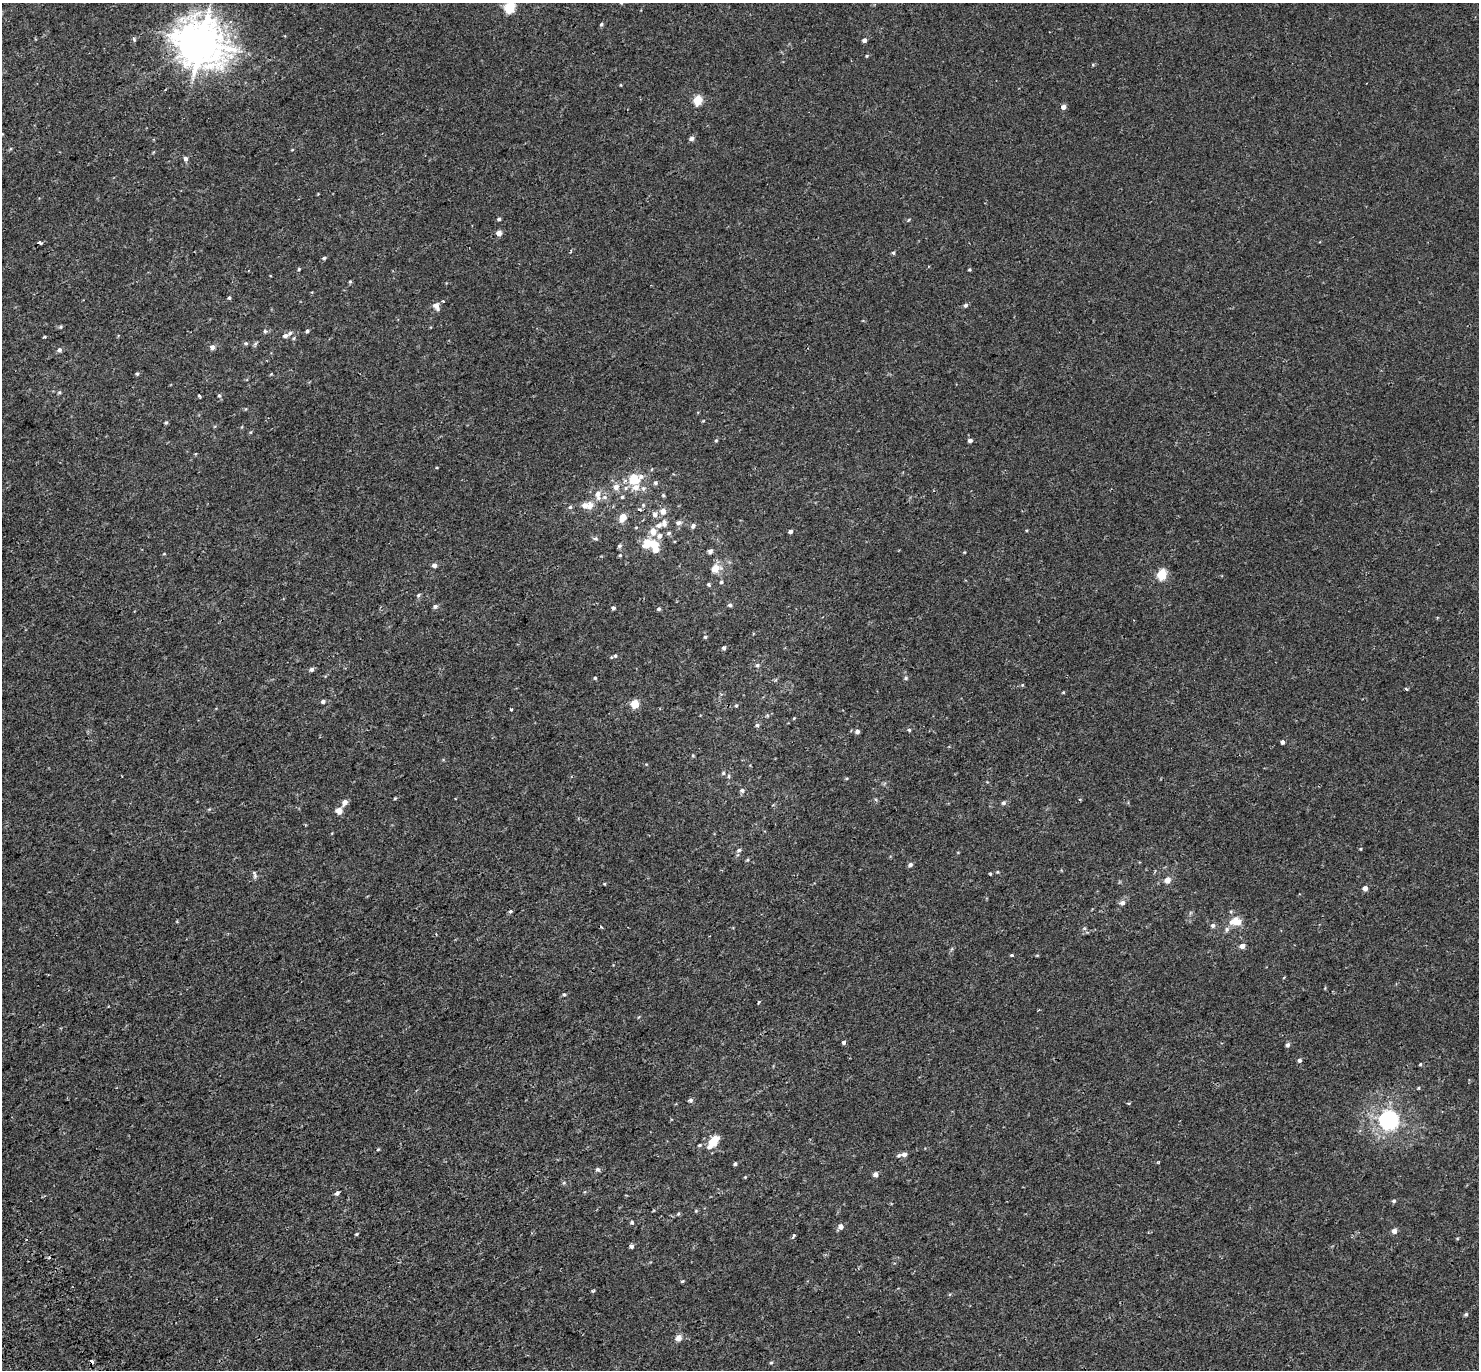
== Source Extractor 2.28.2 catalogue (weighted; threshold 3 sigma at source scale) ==
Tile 7 of 4 x 4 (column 3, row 2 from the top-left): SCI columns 3033-4509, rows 2967-4334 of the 6079 x 5979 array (HDU 1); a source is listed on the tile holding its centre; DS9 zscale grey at full resolution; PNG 1481 x 1372 px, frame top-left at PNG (2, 3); no overlay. Shown black and unused: <1% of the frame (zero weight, under 2 of 3 exposures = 5% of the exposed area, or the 3 px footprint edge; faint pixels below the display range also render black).
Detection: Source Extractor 2.28.2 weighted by HDU 2 'WHT'; one run over the whole footprint, this tile lists its part. Background 0.00379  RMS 0.0027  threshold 0.012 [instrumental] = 3 sigma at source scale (4.5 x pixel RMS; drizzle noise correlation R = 1.50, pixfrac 1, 0.0396/0.0396 arcsec/px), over >= 5 px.
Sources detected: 178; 1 inside a brighter object's white glare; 2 cosmic-ray / hot-pixel residue — not listed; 7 inside a brighter listed object's ellipse — not listed separately; the other 168 listed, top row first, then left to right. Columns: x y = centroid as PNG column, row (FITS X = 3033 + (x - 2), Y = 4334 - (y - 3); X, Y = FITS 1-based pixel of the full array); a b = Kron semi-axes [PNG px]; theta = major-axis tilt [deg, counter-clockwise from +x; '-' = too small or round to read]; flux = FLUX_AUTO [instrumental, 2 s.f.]
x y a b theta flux
509 7 6 5 - 19
230 22 4 3 - 0.78
601 24 5 4 - 0.42
134 39 7 4 -64 0.41
864 40 4 4 - 0.97
201 42 16 14 -39 660
867 56 5 4 - 0.28
1093 65 5 4 - 0.27
621 85 5 3 - 0.18
698 100 5 5 - 11
1063 107 4 4 - 1.5
692 138 6 5 - 0.82
292 150 5 3 - 0.2
185 159 6 5 - 0.75
499 219 4 4 - 0.44
909 220 6 3 46 0.25
499 233 4 4 - 2
40 242 3 3 - 0.85
893 253 5 4 - 0.39
324 258 5 4 - 0.41
299 269 4 4 - 0.28
969 269 4 4 - 0.29
350 282 5 4 - 0.3
229 298 5 4 - 0.36
443 301 3 3 - 0.6
966 305 5 5 - 0.58
436 306 9 6 -61 1.6
61 327 6 4 21 0.35
265 331 5 4 - 0.37
307 331 4 4 - 0.38
290 333 7 5 22 0.56
44 336 3 3 - 0.4
285 336 5 5 - 0.86
294 338 5 4 - 0.29
246 343 6 5 - 0.42
255 344 7 4 59 0.43
212 347 6 5 - 1
59 350 6 5 - 0.6
137 374 5 4 - 0.36
271 374 5 4 - 0.21
59 392 5 4 - 0.34
219 395 6 4 -88 0.4
199 396 5 3 - 0.26
703 421 4 3 - 0.21
166 423 5 4 - 0.35
251 432 5 3 - 0.24
716 440 5 4 - 0.35
970 440 5 4 - 0.8
634 479 11 10 - 5.5
655 483 6 5 - 0.51
616 487 7 7 - 1.6
626 488 6 5 - 0.6
643 488 7 7 - 0.79
598 495 12 7 -82 1.9
663 495 5 4 - 0.31
622 497 4 4 - 0.31
590 505 10 9 - 2
643 505 6 5 - 0.37
570 507 5 5 - 0.42
640 509 6 3 -11 0.31
663 511 5 5 - 2.6
655 514 7 6 - 1
623 517 7 5 62 3.2
664 523 10 7 -84 1.3
678 523 7 6 - 0.83
693 526 7 5 59 0.69
790 531 4 4 - 0.72
653 532 6 5 - 2.9
669 533 6 5 - 0.45
659 536 7 7 - 1
596 538 6 5 - 0.5
654 544 7 6 - 4.1
619 546 6 5 - 0.5
710 551 6 5 - 0.67
964 552 4 4 - 0.21
164 554 5 3 - 0.19
620 555 4 4 - 0.29
434 565 5 5 - 0.99
715 569 7 6 - 4.2
1162 574 6 5 - 14
721 582 5 5 - 0.42
709 584 5 4 - 0.4
418 595 6 5 - 0.44
730 605 6 5 - 0.53
435 606 6 5 - 0.64
613 608 4 4 - 0.62
659 609 4 4 - 0.41
705 637 5 4 - 0.36
724 648 4 4 - 0.54
615 656 7 5 75 0.49
757 665 6 6 - 0.56
311 669 5 5 - 0.73
595 678 5 4 - 0.32
906 678 5 5 - 0.46
1022 685 5 3 - 0.26
1406 689 5 3 - 0.29
1063 692 4 4 - 0.21
323 701 5 4 - 0.59
635 704 5 5 - 8.9
736 705 5 4 - 0.3
511 709 3 2 - 0.34
794 718 4 3 - 0.2
757 725 5 5 - 0.47
909 730 4 4 - 0.37
857 731 5 5 - 0.81
1283 742 3 3 - 1.7
693 755 4 4 - 0.28
723 773 5 5 - 0.35
729 776 5 4 - 0.38
847 778 5 3 - 0.27
742 790 6 5 - 0.6
395 798 4 4 - 0.24
345 802 7 5 57 1.5
1003 803 5 5 - 0.6
339 811 6 5 - 2.2
1360 849 4 3 - 0.2
739 850 7 6 - 0.65
910 865 5 4 - 0.75
997 872 4 4 - 0.24
990 874 4 3 - 0.29
255 875 11 5 -73 0.6
1167 880 5 5 - 2.4
604 884 5 3 - 0.24
1365 888 4 4 - 1.5
1122 903 7 6 - 1.1
511 911 5 4 - 0.54
1236 921 15 10 -2 3.9
1213 925 6 6 - 0.71
1084 928 6 4 -18 0.36
1227 929 8 6 73 0.7
1242 946 5 5 - 1.4
1012 955 3 3 - 1.8
1037 955 5 3 - 0.23
1284 977 4 3 - 0.19
564 994 5 4 - 0.34
758 1002 4 3 - 0.31
844 1042 4 4 - 0.61
1287 1045 5 5 - 0.7
1299 1060 5 5 - 0.6
1420 1064 4 3 - 0.28
1418 1088 5 4 - 0.27
690 1100 6 5 - 0.61
1128 1103 4 3 - 0.24
1388 1120 7 7 - 130
713 1141 15 8 53 5.2
699 1145 5 4 - 0.31
378 1149 5 3 - 0.25
904 1154 6 5 - 0.94
735 1164 4 4 - 0.48
597 1169 6 6 - 0.56
876 1174 4 4 - 1.6
745 1177 4 4 - 0.25
564 1183 5 5 - 0.34
337 1193 6 4 44 0.58
1394 1201 5 4 - 0.47
678 1214 5 4 - 0.32
632 1222 5 5 - 0.36
840 1227 8 6 47 1.1
1394 1231 5 5 - 1.3
356 1234 4 4 - 0.25
793 1236 8 4 63 0.39
632 1246 5 5 - 0.57
682 1281 5 4 - 0.26
593 1291 4 3 - 0.34
1466 1314 5 4 - 0.44
679 1338 9 8 - 1.3
92 1362 4 3 - 1.9
771 1362 5 4 - 0.33
Overlapping masked pixels (flux is a lower limit): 1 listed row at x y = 92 1362
Isophote crosses this tile's border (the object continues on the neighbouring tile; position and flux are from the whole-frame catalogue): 1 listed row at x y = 509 7